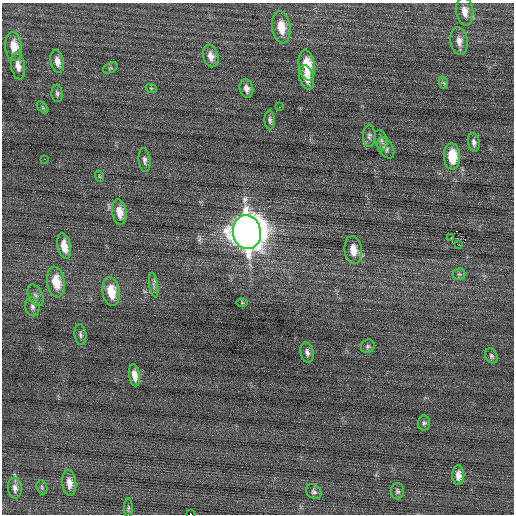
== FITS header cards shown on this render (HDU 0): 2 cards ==
NAXIS1  =                  512 / Axis length
NAXIS2  =                  512 / Axis length

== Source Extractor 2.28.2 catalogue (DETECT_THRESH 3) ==
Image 512 x 512 px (HDU 0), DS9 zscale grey, 1 PNG px = 1 image px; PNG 516 x 516 px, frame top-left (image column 1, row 512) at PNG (2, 3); each listed source drawn as its Kron ellipse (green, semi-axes under 4 px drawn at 4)
Background -0.0149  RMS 0.72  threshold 2.15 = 3 sigma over >= 5 px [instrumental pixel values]
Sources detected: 52; all 52 listed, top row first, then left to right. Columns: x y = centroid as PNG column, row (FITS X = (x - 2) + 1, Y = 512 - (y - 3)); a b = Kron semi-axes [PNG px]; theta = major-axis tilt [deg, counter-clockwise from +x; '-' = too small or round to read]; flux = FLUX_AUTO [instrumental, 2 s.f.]
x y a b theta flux
465 11 14 8 -83 430
281 27 16 9 -82 830
459 41 14 8 -82 360
14 47 14 8 -85 820
211 56 11 7 -78 370
57 61 11 6 -78 360
307 65 15 8 -81 1400
18 66 13 7 -80 350
110 68 8 5 26 76
307 77 12 7 -75 490
444 83 6 4 -71 74
151 88 6 3 -17 49
246 88 9 6 -77 260
57 93 8 5 -86 110
43 107 7 4 -46 68
280 107 2 2 - 34
270 120 9 5 -87 140
369 136 11 6 -89 150
381 140 10 6 -74 150
474 142 9 6 -80 160
386 148 11 7 -59 210
452 157 13 8 -87 1300
44 159 3 2 - 190
144 160 12 6 -85 180
99 176 6 3 -71 55
119 212 12 7 -81 570
247 232 17 14 -82 110000
451 238 4 2 - 1300
458 245 2 2 - 2000
64 246 13 6 -78 670
353 250 14 8 -84 640
459 274 6 6 - 100
56 282 15 9 -81 1100
154 285 12 4 -82 150
111 291 14 8 -81 1000
35 295 11 7 -62 190
242 303 6 4 -1 52
32 307 10 7 -77 190
80 335 10 6 -84 140
368 346 7 6 - 110
307 352 10 6 -77 180
491 356 8 6 -62 110
134 375 11 5 -82 420
424 423 7 6 - 110
458 475 10 6 90 360
69 483 13 7 -85 410
42 487 7 5 -70 83
15 488 10 7 -83 230
397 491 8 6 88 110
314 492 8 6 -39 130
128 508 9 4 90 82
191 514 3 2 - 1700
At the frame edge (FLAGS 8, measured only in part): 1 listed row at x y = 191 514